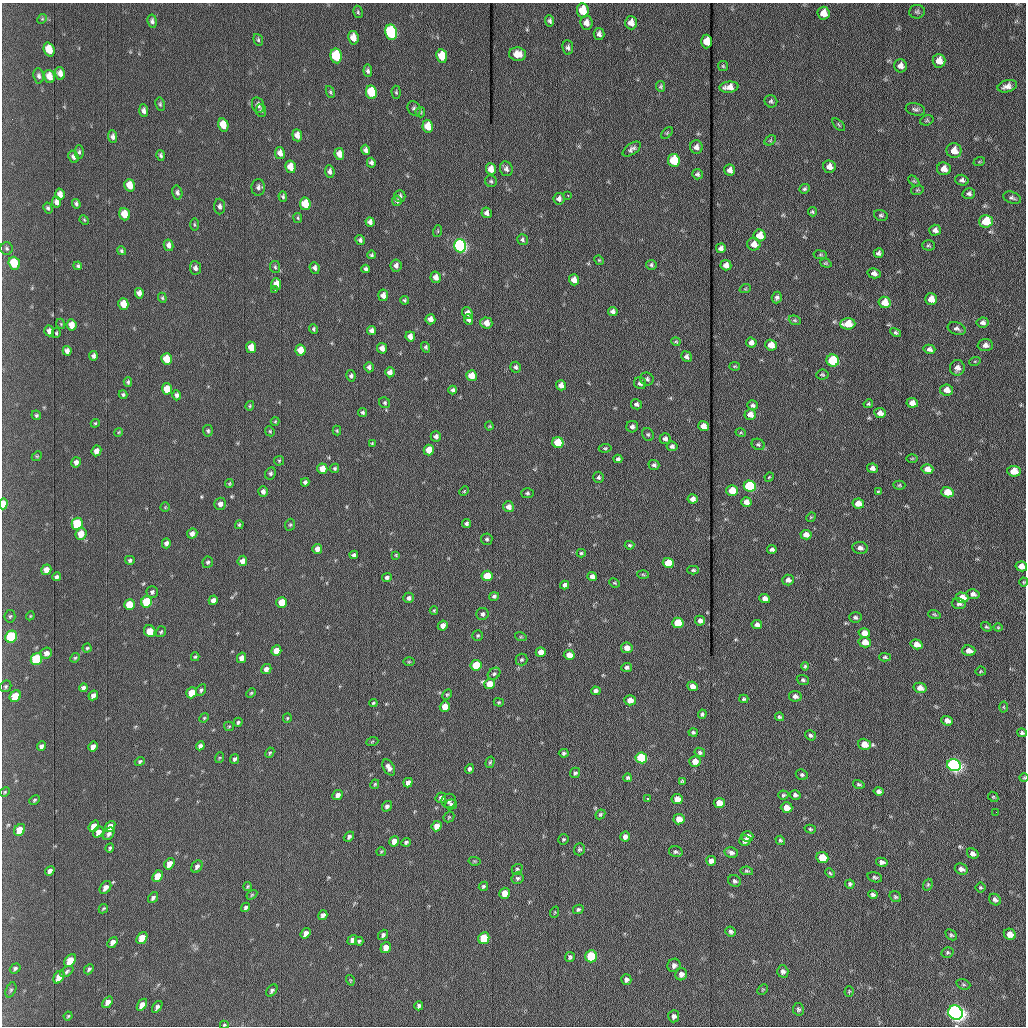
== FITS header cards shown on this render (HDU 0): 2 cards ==
NAXIS1  =                 1024 /fastest changing axis
NAXIS2  =                 1024 /next to fastest changing axis

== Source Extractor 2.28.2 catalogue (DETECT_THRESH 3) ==
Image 1024 x 1024 px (HDU 0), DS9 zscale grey, 1 PNG px = 1 image px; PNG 1028 x 1028 px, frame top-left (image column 1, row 1024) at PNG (2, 3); each listed source drawn as its Kron ellipse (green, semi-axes under 4 px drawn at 4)
Background 1170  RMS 13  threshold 40.2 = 3 sigma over >= 5 px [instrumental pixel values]
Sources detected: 497; all 497 listed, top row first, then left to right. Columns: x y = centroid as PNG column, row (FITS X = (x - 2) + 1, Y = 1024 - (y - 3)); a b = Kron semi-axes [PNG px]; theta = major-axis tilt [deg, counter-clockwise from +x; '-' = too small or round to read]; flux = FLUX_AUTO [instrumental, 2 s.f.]
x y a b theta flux
583 10 7 6 - 23000
358 12 6 4 -79 1300
917 12 8 7 - 2000
823 13 6 6 - 8200
42 19 5 4 - 1000
152 21 6 4 -81 2400
550 21 6 4 -84 2100
586 23 7 6 - 5900
631 23 7 6 - 6100
391 32 8 6 -79 140000
599 34 6 5 - 3200
353 38 7 5 -78 9300
258 40 6 4 -70 1500
707 41 7 5 88 11000
568 47 7 5 -84 2500
49 50 7 5 -70 16000
518 54 8 6 -4 9500
336 56 7 5 -80 54000
442 56 7 5 -81 21000
939 61 7 6 - 9200
723 66 5 5 - 1100
901 66 6 6 - 4500
368 71 6 4 -83 2200
60 73 6 5 - 4200
39 76 7 5 -81 2400
49 76 7 5 -73 8700
661 86 5 4 - 1500
1007 86 10 6 16 5300
729 87 9 5 5 6800
330 92 6 4 -69 1300
371 92 7 5 -80 42000
396 92 6 4 -89 1200
771 101 6 6 - 1800
160 104 7 4 -81 1500
258 105 8 6 -68 3500
414 109 8 6 -57 2500
915 109 10 6 -12 2600
261 110 6 5 - 1700
144 111 6 4 -87 3000
420 112 5 5 - 1200
927 120 7 5 18 1300
223 125 7 5 -76 16000
839 125 8 4 -46 1300
428 126 6 5 - 16000
667 133 7 4 46 1100
297 135 6 5 - 5900
113 137 6 4 -87 2800
770 140 6 4 30 1300
696 147 6 6 - 3800
632 149 10 5 35 3000
365 150 5 4 - 2800
954 151 7 7 - 9300
79 152 7 4 90 1700
280 153 6 5 - 5200
339 154 6 5 - 7200
161 155 5 4 - 1900
73 157 6 5 - 2900
674 160 6 6 - 37000
979 162 6 3 19 950
371 163 5 4 - 2400
290 167 6 5 - 10000
829 167 6 6 - 5400
491 169 6 5 - 7500
506 169 7 6 - 3100
944 169 7 6 - 7000
730 170 5 5 - 3600
330 172 6 4 -83 3000
697 174 5 5 - 1900
962 180 7 5 -16 2400
491 181 6 5 - 1500
914 181 6 4 -44 1200
130 185 6 5 - 12000
258 187 8 6 88 3500
804 189 5 4 - 1700
917 190 6 4 12 1300
177 193 7 5 -76 2300
969 193 6 5 - 2400
60 194 5 4 - 5400
568 195 3 2 - 800
400 196 6 5 - 1900
283 197 5 4 - 1700
1012 198 9 5 -20 2300
559 199 5 5 - 3300
397 201 5 4 - 1800
57 202 5 4 - 4500
76 204 5 4 - 1900
305 204 6 5 - 24000
220 206 8 5 -88 3000
48 208 6 4 -61 1600
812 212 5 4 - 1300
487 213 5 5 - 3300
125 214 6 5 - 15000
881 215 7 5 -17 1800
298 218 5 4 - 1100
84 220 5 4 - 1000
986 221 7 6 - 29000
370 222 5 4 - 3000
194 224 6 3 -89 990
935 230 6 5 - 3300
438 231 6 3 72 1000
760 235 6 6 - 12000
360 240 5 4 - 2000
523 240 5 5 - 1800
754 244 6 6 - 8000
169 245 6 5 - 3700
928 245 6 5 - 1500
460 246 6 6 - 260000
7 248 6 6 - 1900
721 248 5 5 - 3300
122 251 5 4 - 1500
879 253 5 4 - 2200
372 255 4 4 - 1400
820 255 7 3 -8 1000
599 260 5 4 - 920
14 263 6 5 - 30000
826 263 6 4 -19 1200
651 265 5 5 - 1700
726 265 5 5 - 5500
78 266 4 3 - 1400
396 266 6 5 - 3300
275 267 6 5 - 1400
195 268 7 5 -83 2900
315 268 6 5 - 2800
366 269 4 3 - 2000
874 273 6 5 - 3200
436 277 6 5 - 5100
574 280 5 5 - 7600
276 284 6 5 - 7300
275 289 3 2 - 1400
745 289 6 3 18 890
139 293 5 4 - 4500
383 295 6 5 - 5300
777 297 6 5 - 2300
162 298 5 4 - 1100
931 299 6 5 - 9900
404 300 4 3 - 1200
885 302 6 5 - 12000
123 304 6 5 - 13000
613 311 5 4 - 3200
467 313 6 5 - 5300
430 319 5 5 - 5800
469 320 5 4 - 2600
795 320 6 4 -20 1300
983 322 6 5 - 2900
486 323 6 5 - 8500
61 324 5 3 - 740
848 324 7 5 3 14000
71 325 6 5 - 9300
314 329 5 3 - 1300
957 329 9 6 -21 2700
371 330 5 4 - 2900
49 331 5 5 - 3900
56 333 5 3 - 1200
896 333 6 4 -30 1700
410 336 5 5 - 6100
676 342 5 4 - 1100
751 342 5 5 - 3800
771 345 6 5 - 12000
985 345 7 6 - 4400
251 347 5 5 - 15000
426 347 5 4 - 1800
382 348 5 5 - 6200
929 349 6 4 -15 3000
300 350 5 5 - 15000
67 351 5 4 - 3700
93 356 5 4 - 2500
686 357 5 5 - 2900
166 359 6 5 - 18000
833 361 6 6 - 69000
975 361 6 3 18 950
735 366 5 3 - 980
369 367 5 4 - 2400
516 367 5 5 - 2300
957 368 8 7 - 4500
390 372 5 4 - 5900
822 375 6 5 - 1300
351 376 5 4 - 2100
471 376 5 5 - 17000
647 379 7 6 - 2200
128 382 5 4 - 1500
640 383 6 6 - 3000
561 385 5 5 - 6800
167 389 5 5 - 15000
453 390 4 3 - 2100
947 390 6 5 - 6600
123 395 4 4 - 1500
176 395 5 4 - 2300
385 403 6 5 - 1400
912 403 6 5 - 6000
636 404 5 5 - 2300
868 404 5 4 - 1200
753 405 5 4 - 2100
250 406 5 3 - 1100
363 412 4 4 - 1500
880 413 6 5 - 4500
750 414 5 5 - 7000
36 415 5 4 - 1400
275 421 4 4 - 870
95 423 4 4 - 1000
489 426 4 4 - 870
703 426 5 5 - 7800
632 427 6 6 - 3000
208 431 6 5 - 1600
270 431 5 4 - 1200
337 431 5 4 - 1100
119 432 4 3 - 810
741 433 5 3 - 860
648 434 6 5 - 1600
436 436 5 5 - 3100
665 439 5 5 - 2900
558 442 5 5 - 45000
372 443 4 3 - 840
758 444 7 5 -25 1700
672 446 5 4 - 2400
605 448 6 4 7 1300
429 450 5 5 - 16000
96 451 5 4 - 4900
37 456 5 4 - 910
912 458 6 4 2 1000
618 459 4 4 - 2200
279 461 5 4 - 1000
76 462 5 4 - 3200
654 465 5 5 - 2300
335 468 5 4 - 1500
872 468 5 4 - 3700
322 469 5 5 - 12000
927 469 6 5 - 7600
1014 471 6 5 - 16000
270 473 6 5 - 1900
599 477 5 5 - 1900
769 477 5 4 - 890
305 482 4 4 - 2100
229 484 4 4 - 1000
899 485 6 4 2 1200
750 486 6 5 - 100000
263 491 5 5 - 3400
464 491 5 4 - 920
732 491 6 5 - 20000
879 492 4 3 - 1200
947 492 6 5 - 17000
527 493 6 5 - 1600
693 499 5 4 - 4300
746 502 5 4 - 6300
3 504 5 4 - 12000
220 504 6 5 - 4100
858 504 6 5 - 12000
165 507 4 4 - 870
509 507 5 5 - 6100
811 517 5 4 - 1000
466 523 4 4 - 1900
77 524 6 5 - 49000
239 525 4 4 - 1400
290 525 6 5 - 1300
192 533 5 5 - 4200
81 534 6 5 - 12000
806 535 6 4 -12 6000
487 539 5 5 - 1600
166 543 5 4 - 3000
630 545 5 4 - 1400
860 548 7 6 - 3700
317 549 5 5 - 6500
772 549 5 4 - 2600
581 553 4 4 - 1200
354 555 4 4 - 2300
396 555 4 4 - 990
130 560 5 4 - 1700
242 561 5 4 - 6700
208 562 6 5 - 1600
668 563 5 5 - 28000
1021 566 6 5 - 7700
46 570 5 5 - 7100
693 570 6 4 -1 1400
643 574 6 3 -3 950
487 576 5 5 - 28000
592 576 4 4 - 3700
56 577 4 4 - 2800
387 577 5 4 - 2000
788 580 6 5 - 4000
1024 582 4 4 - 900
614 583 5 3 - 1000
565 585 4 4 - 3100
152 592 6 5 - 2100
973 594 6 5 - 3300
494 596 5 4 - 1700
409 598 5 5 - 2600
765 598 5 4 - 5300
962 598 6 5 - 16000
213 600 5 4 - 3700
147 602 6 5 - 55000
282 602 5 5 - 20000
129 604 5 5 - 20000
959 604 7 5 -8 2900
434 610 4 4 - 1000
482 614 6 6 - 2500
934 614 6 4 -18 1300
10 616 6 5 - 1500
30 616 4 3 - 790
855 617 6 5 - 2100
700 621 5 5 - 3700
678 623 6 5 - 39000
757 624 5 4 - 3200
443 625 5 4 - 5700
986 627 6 4 -37 1100
998 627 4 4 - 940
150 631 6 5 - 14000
161 632 6 4 56 1300
864 633 6 5 - 12000
478 635 5 5 - 1300
11 637 6 5 - 80000
521 637 6 3 -17 970
865 642 6 5 - 11000
917 644 6 4 -17 8300
87 648 4 4 - 1200
627 648 6 5 - 7600
276 651 5 4 - 11000
969 651 6 5 - 6200
541 652 5 5 - 8000
46 653 6 5 - 3800
569 655 5 5 - 8000
195 657 4 3 - 1300
885 657 6 4 -3 1400
75 658 5 4 - 1200
242 658 5 4 - 5500
37 659 6 5 - 83000
522 660 6 6 - 1600
409 662 6 4 0 930
476 665 5 5 - 39000
805 666 4 4 - 1200
627 667 5 4 - 2400
266 669 5 5 - 4100
981 671 5 4 - 980
494 674 7 5 39 1800
803 680 6 5 - 1700
489 684 5 5 - 15000
6 686 6 5 - 1500
692 686 5 4 - 5100
83 688 4 4 - 2900
920 688 6 5 - 6900
201 690 6 4 63 1500
596 691 5 4 - 2800
192 693 6 5 - 20000
251 693 5 3 - 930
93 695 5 4 - 3900
447 695 6 4 61 1100
15 696 6 5 - 23000
795 696 6 5 - 3100
744 699 4 3 - 1500
630 700 5 5 - 8000
499 702 5 4 - 1100
373 703 4 3 - 1100
445 707 5 5 - 14000
1004 707 5 3 - 940
702 714 4 4 - 1800
779 717 4 4 - 1300
204 718 5 4 - 1000
287 718 5 4 - 1000
947 721 6 4 -22 5300
238 722 4 4 - 1500
229 726 5 4 - 1000
693 732 4 4 - 1600
1022 733 5 4 - 2000
810 735 5 5 - 2000
372 742 6 4 21 1100
864 744 6 5 - 13000
41 746 5 4 - 2700
93 746 5 4 - 4100
200 746 4 4 - 2500
700 752 5 4 - 1600
270 753 5 4 - 1200
564 753 5 4 - 1600
219 758 5 3 - 920
641 758 6 5 - 74000
235 759 5 4 - 1800
140 761 5 4 - 1500
695 761 5 5 - 8500
490 762 6 4 73 1300
954 765 7 6 - 370000
389 767 9 5 -59 4400
469 769 5 4 - 2000
575 773 5 5 - 1600
802 775 6 5 - 1700
628 778 4 4 - 1400
1024 778 4 4 - 910
682 781 4 3 - 1000
408 783 5 4 - 5200
375 784 5 3 - 980
859 784 6 3 -17 1300
879 791 5 4 - 2600
5 792 5 4 - 1100
338 795 5 4 - 4200
783 795 5 4 - 1400
795 795 5 4 - 2300
993 797 5 4 - 1100
441 798 5 5 - 3700
647 798 3 2 - 2000
677 799 5 5 - 12000
35 800 5 3 - 1100
449 801 7 7 - 3000
719 803 5 5 - 14000
451 804 5 5 - 1900
387 806 5 5 - 2700
787 807 6 5 - 10000
996 812 2 2 - 640
600 814 5 4 - 1400
449 817 6 5 - 1100
679 819 5 5 - 12000
94 826 6 4 53 9700
110 826 6 4 53 8100
437 826 5 5 - 9300
810 829 5 4 - 1300
20 830 6 5 - 14000
98 832 6 4 50 5000
109 834 7 5 54 2900
625 836 5 5 - 4200
747 836 6 5 - 5700
349 837 6 4 40 2200
563 839 5 5 - 1400
745 840 6 5 - 3800
780 840 5 4 - 1600
394 841 5 4 - 7800
406 842 5 4 - 1600
110 848 5 3 - 1400
579 849 6 5 - 1700
381 852 5 4 - 970
676 852 7 5 -15 1700
731 853 7 5 -11 3000
973 854 6 4 -30 3500
822 857 6 5 - 26000
474 861 6 4 -11 1100
711 861 5 5 - 5100
882 862 6 4 -13 3200
169 864 6 4 57 7600
197 866 6 5 - 2800
517 869 6 5 - 1400
961 869 7 5 -30 3700
50 871 5 4 - 3200
747 871 6 4 -10 1400
830 873 5 4 - 1200
158 876 6 4 54 15000
875 877 7 5 -15 1700
518 878 6 5 - 1900
735 881 7 5 -37 1900
850 884 4 4 - 1900
928 885 6 4 69 1300
248 886 4 3 - 1100
483 886 5 4 - 1600
105 887 7 5 54 4500
980 887 5 5 - 1300
505 893 5 5 - 15000
252 895 6 4 32 970
873 895 4 4 - 2400
895 897 6 5 - 1500
153 898 6 4 52 2200
995 900 6 5 - 2500
246 907 5 3 - 2300
103 909 5 2 - 1100
578 909 5 4 - 1600
555 912 6 3 71 740
323 915 5 4 - 2800
731 932 5 5 - 2000
305 933 6 4 53 4600
1010 934 6 5 - 8500
383 935 5 4 - 2000
951 935 6 4 -44 1700
142 938 6 4 55 15000
484 938 6 5 - 39000
352 940 5 4 - 3800
359 941 4 3 - 1500
112 942 6 4 51 3900
386 948 6 4 55 8300
948 952 6 5 - 1500
591 956 6 6 - 64000
570 957 5 5 - 2000
70 961 7 5 55 21000
674 965 7 6 - 3300
15 968 6 4 37 1900
89 969 6 4 48 1700
67 971 7 4 35 1800
783 971 6 5 - 2600
681 974 6 5 - 4000
59 977 7 5 57 11000
626 979 5 5 - 2800
350 980 5 3 - 900
963 984 7 5 -18 1500
11 990 8 5 68 1800
272 990 7 4 52 2100
763 990 6 3 45 860
849 991 5 4 - 1000
107 1002 6 4 52 4700
142 1005 7 4 56 6500
419 1006 4 4 - 2300
157 1007 7 4 54 2500
798 1009 6 5 - 1800
956 1013 7 6 - 690000
68 1016 4 4 - 1000
674 1016 6 5 - 2900
224 1025 4 3 - 910
At the frame edge (FLAGS 8, measured only in part): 6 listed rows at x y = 3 504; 1021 566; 1024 582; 1024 778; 956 1013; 224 1025

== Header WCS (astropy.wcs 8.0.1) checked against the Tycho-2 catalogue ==
Header WCS as astropy/WCSLIB reads it (applying the file's SIP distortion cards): RA---TAN-SIP/DEC--TAN-SIP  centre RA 20:32:55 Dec +07:41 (308.23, +7.69 deg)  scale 1.67 arcsec/px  FOV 28.5' x 28.6'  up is -179 deg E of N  parity flipped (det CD > 0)
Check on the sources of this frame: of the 60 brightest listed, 17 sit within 2.5 arcsec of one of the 19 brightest Tycho-2 stars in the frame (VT <= 12.30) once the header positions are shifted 0.14 arcsec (0.05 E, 0.13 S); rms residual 1.08 arcsec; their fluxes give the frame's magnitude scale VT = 23.63 - 2.5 log10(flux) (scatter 0.21 mag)
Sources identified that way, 17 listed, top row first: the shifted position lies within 2.5 arcsec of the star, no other Tycho-2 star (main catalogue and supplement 1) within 5.0 arcsec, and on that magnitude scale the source's flux lands within +1.5 / -3 mag of the star's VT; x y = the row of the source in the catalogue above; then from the Tycho-2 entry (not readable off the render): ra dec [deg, ICRS J2000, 3 dp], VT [Tycho-2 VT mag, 2 dp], TYC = Tycho-2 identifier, HIP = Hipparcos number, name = IAU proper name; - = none
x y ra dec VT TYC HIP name
391 32 308.286 +7.464 10.73 522-842-1 - -
336 56 308.312 +7.475 12.07 522-647-1 - -
442 56 308.262 +7.475 12.01 522-585-1 - -
371 92 308.295 +7.492 11.63 522-671-1 - -
460 246 308.254 +7.563 10.72 1087-1249-1 - -
833 361 308.080 +7.618 11.66 1087-1359-1 - -
750 486 308.120 +7.676 10.97 1087-777-1 - -
77 524 308.435 +7.690 11.87 1088-65-1 - -
668 563 308.158 +7.712 12.30 1087-297-1 - -
11 637 308.467 +7.743 11.69 1088-851-1 - -
37 659 308.455 +7.753 11.50 1088-523-1 - -
476 665 308.249 +7.758 12.15 1087-191-1 - -
641 758 308.172 +7.802 11.35 1087-577-1 - -
954 765 308.026 +7.807 10.06 1087-869-1 - -
484 938 308.247 +7.885 12.25 1087-1189-1 - -
591 956 308.197 +7.894 11.89 1087-513-1 - -
956 1013 308.026 +7.922 8.78 1087-1005-1 - -